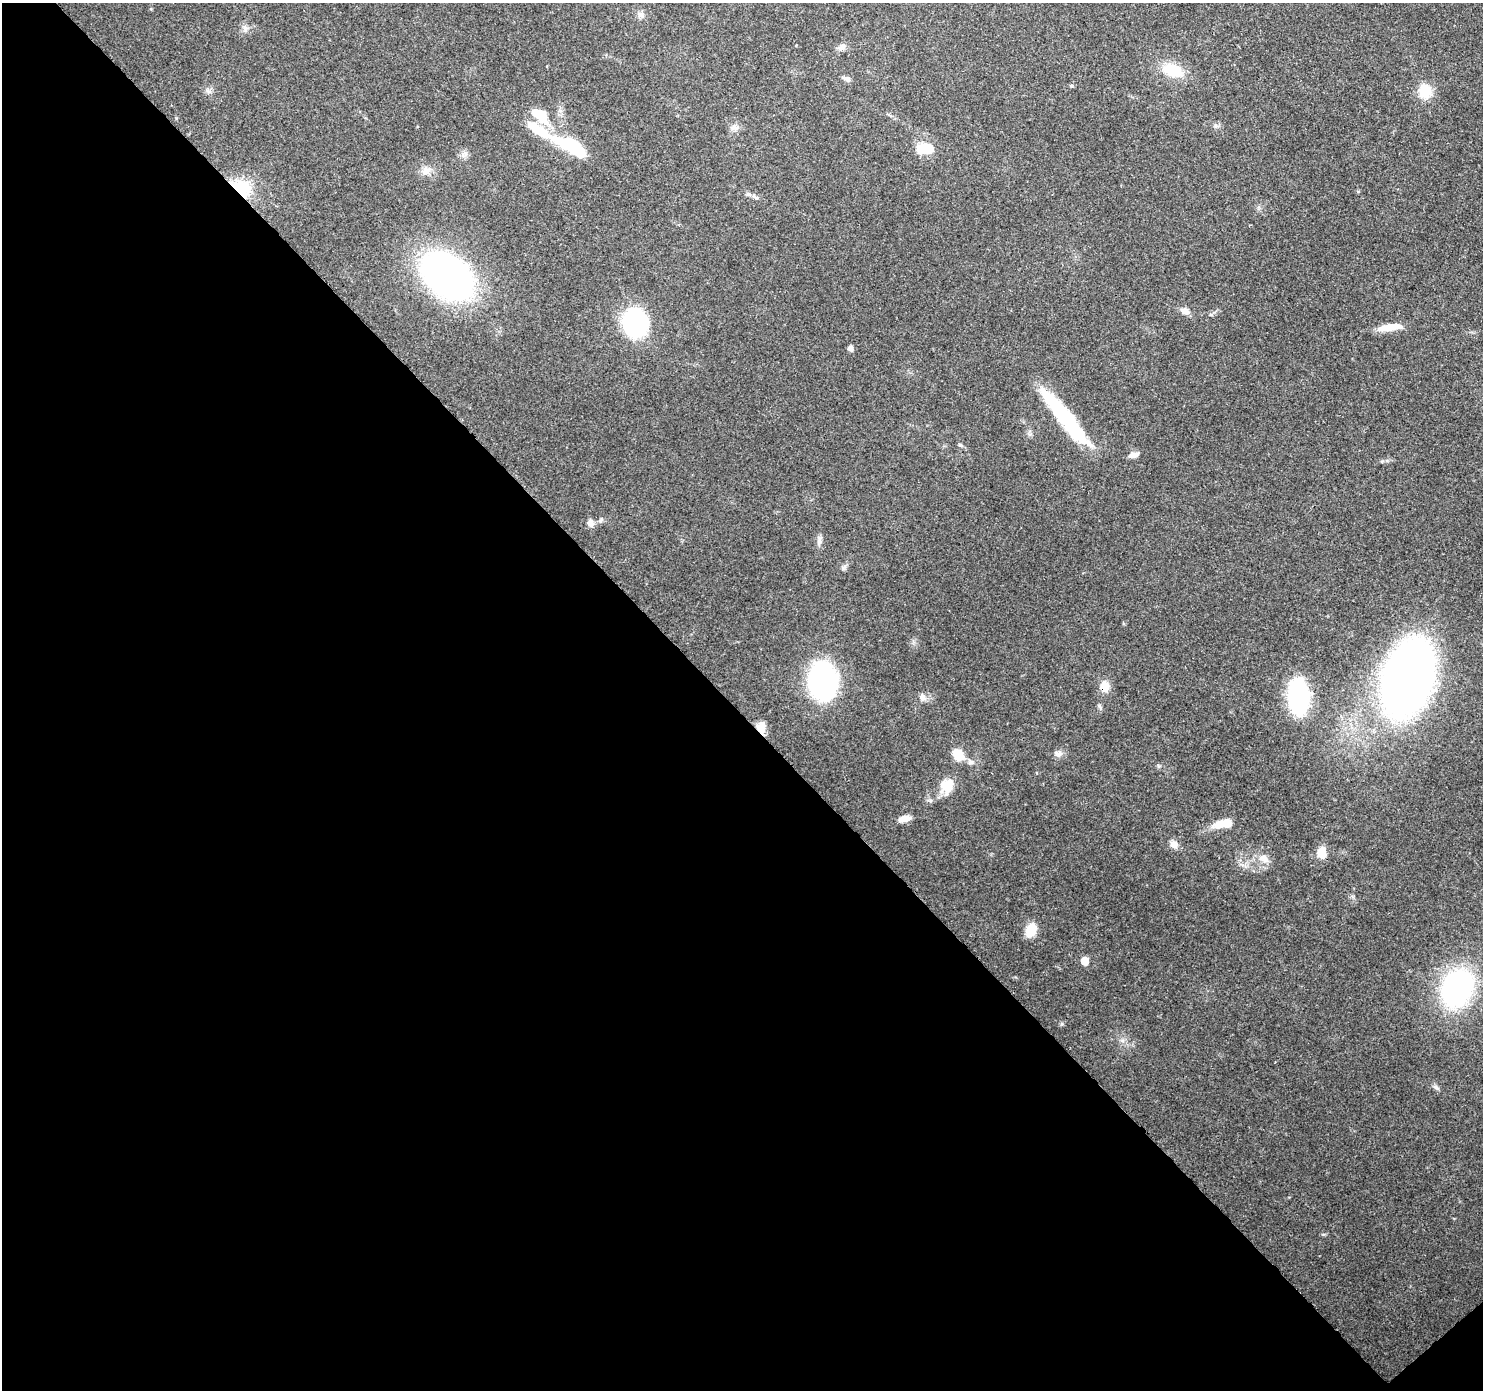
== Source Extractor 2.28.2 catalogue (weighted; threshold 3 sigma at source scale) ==
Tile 14 of 4 x 4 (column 2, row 4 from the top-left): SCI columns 1575-3055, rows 231-1618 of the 6119 x 6080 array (HDU 1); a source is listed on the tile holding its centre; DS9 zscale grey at full resolution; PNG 1485 x 1392 px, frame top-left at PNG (2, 3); no overlay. Shown black and unused: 49% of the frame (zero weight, under 3 of 4 exposures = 8% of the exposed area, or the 3 px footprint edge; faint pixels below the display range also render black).
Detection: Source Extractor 2.28.2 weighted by HDU 2 'WHT'; one run over the whole footprint, this tile lists its part. Background 0.122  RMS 0.0043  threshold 0.0193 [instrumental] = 3 sigma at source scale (4.5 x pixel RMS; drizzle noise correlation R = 1.50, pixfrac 1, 0.0396/0.0396 arcsec/px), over >= 5 px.
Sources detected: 51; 3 inside a brighter object's white glare — not listed; the other 48 listed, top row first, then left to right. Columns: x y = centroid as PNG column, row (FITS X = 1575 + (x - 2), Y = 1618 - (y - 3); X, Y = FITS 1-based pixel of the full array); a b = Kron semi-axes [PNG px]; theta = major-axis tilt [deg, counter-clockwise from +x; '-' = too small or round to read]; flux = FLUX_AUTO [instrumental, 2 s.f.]
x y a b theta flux
640 15 9 7 -45 1.7
245 28 8 6 -75 1.5
796 45 3 2 - 0.46
841 47 13 8 42 2.1
1173 70 25 15 -20 14
847 79 9 6 -35 1.6
1071 86 5 4 - 0.56
1425 91 16 15 - 9.5
541 115 18 10 -28 13
1216 126 6 6 - 0.99
734 127 9 7 -27 1.8
538 130 53 10 -29 21
571 145 20 12 -17 22
924 148 18 10 4 12
465 154 9 4 -14 1.2
426 171 14 10 32 3.5
241 188 28 18 -31 16
755 197 10 5 -37 1.5
447 275 45 30 -38 200
1185 311 10 7 -22 3.2
635 322 30 25 -80 43
1391 327 26 7 8 8.2
851 348 5 5 - 2.2
1065 418 70 13 -51 45
960 445 6 5 - 0.8
1133 455 14 6 12 2.3
601 520 7 5 72 0.88
591 523 11 8 -83 2.2
819 540 14 5 86 1.8
844 567 9 3 45 0.88
1408 678 52 32 72 380
823 681 29 21 -82 120
1105 686 14 11 -83 4.9
922 697 11 8 -55 2.1
1298 697 25 13 -87 78
761 727 13 9 -86 4.6
1058 754 11 8 0 2
958 755 12 9 -47 10
947 785 19 16 61 7.9
905 819 13 6 10 4.2
1224 824 20 8 11 9.4
1174 844 12 9 -25 2.6
1322 853 15 11 -87 5.1
1264 859 16 10 -29 3.9
1031 930 14 11 62 7.9
1085 961 6 5 - 6.6
1457 988 42 30 66 80
1436 1087 8 4 -52 1
Overlapping masked pixels (flux is a lower limit): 3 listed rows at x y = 241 188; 1105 686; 761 727
Unlisted compact peaks at least as high as the median listed source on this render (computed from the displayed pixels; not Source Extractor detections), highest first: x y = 1062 1024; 1122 1040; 1159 766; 1323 1234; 1382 461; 1358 191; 1353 897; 209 91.